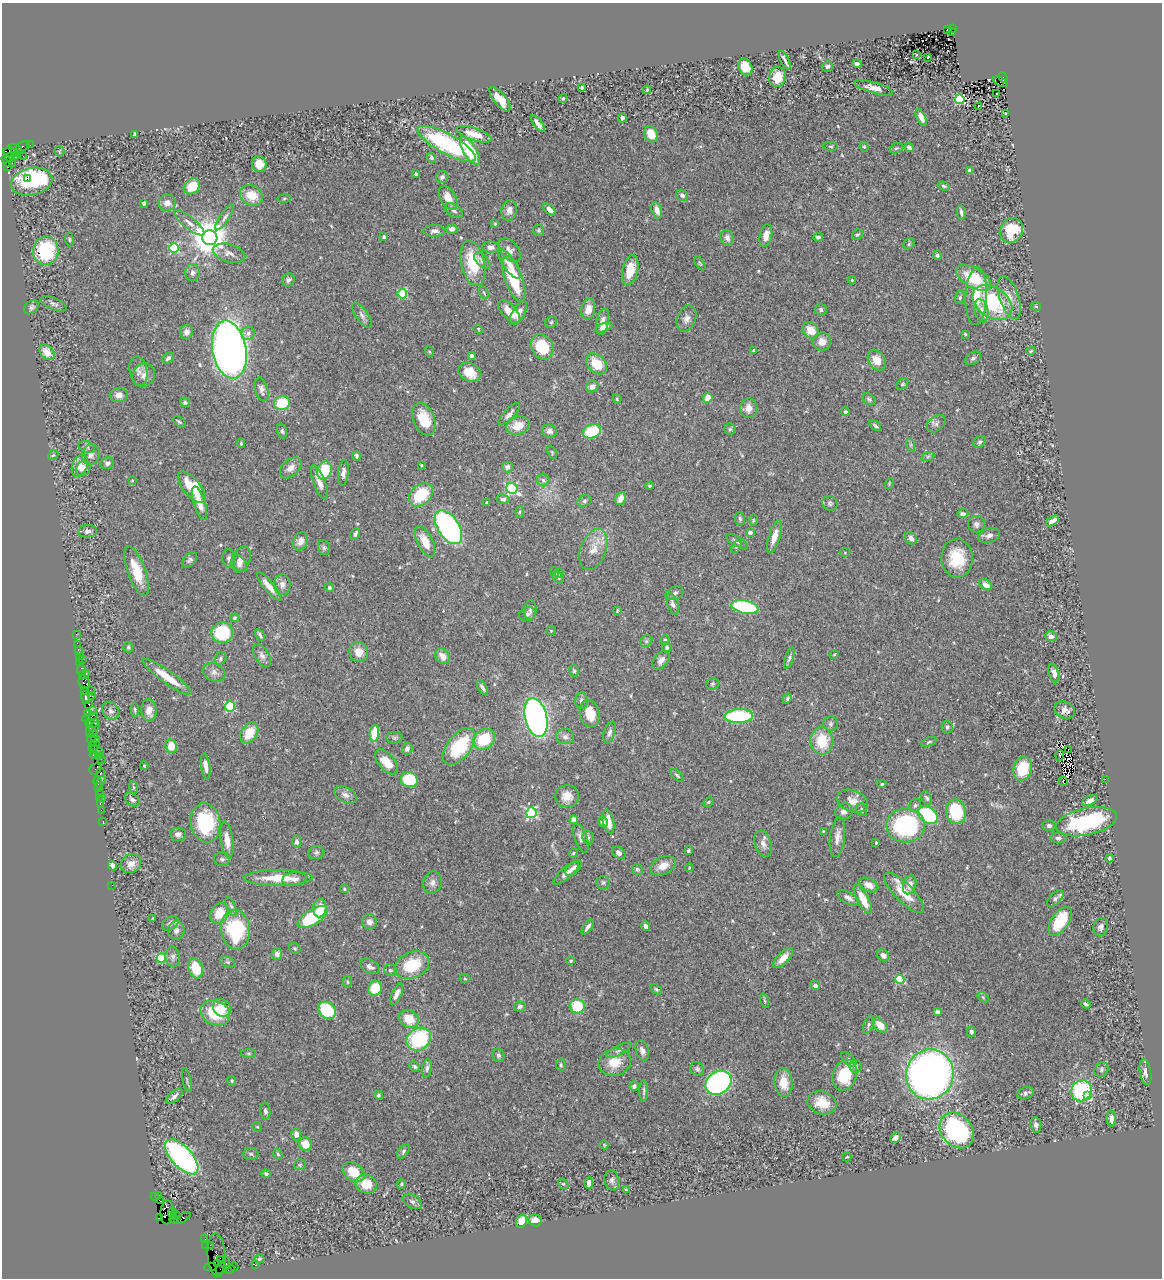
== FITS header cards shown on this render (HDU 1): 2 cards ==
NAXIS1  =                 1160
NAXIS2  =                 1276

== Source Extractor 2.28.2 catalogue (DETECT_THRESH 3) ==
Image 1160 x 1276 px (HDU 1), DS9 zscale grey, 1 PNG px = 1 image px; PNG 1164 x 1280 px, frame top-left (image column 1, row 1276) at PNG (2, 3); each listed source drawn as its Kron ellipse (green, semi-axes under 4 px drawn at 4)
Background 0.592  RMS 0.033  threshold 0.0991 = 3 sigma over >= 5 px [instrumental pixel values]
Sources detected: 534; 3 with non-positive FLUX_AUTO (blend fragments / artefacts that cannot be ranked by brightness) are neither listed nor drawn; of the other 531, the 500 brightest by FLUX_AUTO listed and drawn (31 fainter detections omitted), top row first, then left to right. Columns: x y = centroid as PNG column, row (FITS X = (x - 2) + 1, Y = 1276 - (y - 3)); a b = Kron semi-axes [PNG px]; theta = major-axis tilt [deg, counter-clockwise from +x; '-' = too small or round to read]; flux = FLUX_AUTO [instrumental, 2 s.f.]
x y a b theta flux
952 29 3 3 - 320
947 30 4 3 - 66
953 33 4 3 - 61
916 54 3 2 - 2.2
928 57 3 3 - 33
785 60 10 2 -63 7.3
857 64 4 4 - 9.9
745 67 9 6 -65 53
827 67 5 5 - 5.8
778 77 10 8 77 42
1003 78 5 4 - 280
1000 82 8 3 -29 85
582 87 3 3 - 3.1
874 88 20 5 -16 18
647 90 4 3 - 3.2
997 93 3 3 - 5
563 98 5 3 - 3
500 99 15 6 -51 35
960 99 5 4 - 200
978 106 3 3 - 47
1005 113 3 2 - 2.7
921 117 9 4 -64 17
622 118 4 3 - 5.2
538 123 10 4 -53 11
474 134 18 6 -18 36
651 134 8 6 -64 37
135 135 3 3 - 2.9
447 144 33 10 -29 310
30 145 2 2 - 11
22 146 8 4 28 70
831 146 7 4 -8 2.8
864 147 5 4 - 2.7
909 147 5 4 - 7.6
896 148 7 5 20 3.4
15 149 7 3 -24 250
59 151 5 5 - 2.7
470 151 16 6 -58 94
11 152 7 4 -6 380
14 152 4 3 - 72
23 156 2 2 - 16
10 157 5 3 - 190
15 157 3 3 - 56
431 157 5 4 - 5.2
7 161 6 3 -58 41
12 163 2 2 - 8.2
259 164 8 7 - 24
8 166 4 3 - 110
970 171 4 3 - 7
416 174 4 3 - 6.5
442 177 6 6 - 5.9
27 178 2 2 - 1000
32 182 21 13 13 250
192 186 9 7 43 48
944 186 6 3 -18 3.1
251 195 12 10 -28 46
682 195 6 5 - 6.5
284 198 7 3 9 2.8
448 198 13 7 -60 27
144 203 4 4 - 7.8
167 203 8 8 - 15
549 209 7 4 -45 14
509 210 10 7 78 12
657 210 8 5 -74 16
454 211 10 6 -33 7.1
961 212 7 3 -78 6.5
225 217 15 5 55 8.6
189 223 19 6 -39 14
495 224 4 3 - 2.3
452 229 5 4 - 8.8
539 230 5 5 - 3.8
1011 230 13 11 58 70
434 231 11 6 -1 8.3
766 235 11 6 79 17
857 235 6 5 - 3.8
384 237 4 3 - 3.7
818 237 5 3 - 4.8
210 238 7 7 - 5800
727 238 8 6 -72 12
69 239 7 4 -86 3.4
909 244 6 5 - 3.2
490 247 8 5 -2 11
174 248 5 5 - 160
509 250 13 8 -50 14
46 251 14 13 - 170
229 253 17 9 -16 16
937 255 4 4 - 5
482 261 10 5 -45 8.6
473 263 23 11 -77 93
700 263 8 4 -56 3.2
509 264 17 6 -55 23
630 270 15 7 77 44
193 273 8 7 - 7.4
974 278 19 9 -30 90
514 279 24 8 -70 110
288 280 7 6 - 7.1
852 280 4 3 - 2.2
484 293 7 3 -64 3
402 294 5 4 - 120
976 296 29 10 87 56
960 297 7 5 75 3.9
1009 297 23 9 -71 26
993 303 22 15 -36 160
54 304 14 5 -23 7.9
1036 306 5 4 - 2.5
31 307 8 6 41 6.1
588 309 10 7 79 23
821 310 6 6 - 4.8
982 311 12 6 -76 14
509 312 14 7 -46 34
518 313 13 6 60 19
362 315 15 6 -55 11
687 319 13 9 69 14
551 322 6 5 - 3.5
603 322 14 6 80 15
604 327 9 4 21 9.1
478 329 5 4 - 2.3
811 330 9 7 -48 32
186 332 7 6 - 14
248 333 7 6 - 9.9
965 334 4 3 - 2.5
822 341 9 9 - 20
542 347 13 10 -62 78
229 350 29 17 -79 1600
754 350 3 3 - 4
1031 351 5 3 - 2.5
47 352 9 6 -47 23
430 352 5 3 - 2.1
471 356 3 3 - 11
168 358 7 4 42 6.6
973 358 9 5 32 6.1
877 360 11 8 -58 27
597 364 12 8 -45 50
138 371 15 9 -79 13
470 372 12 9 -27 47
144 375 12 11 - 15
903 384 7 5 42 3.5
592 387 6 5 - 12
261 389 12 6 -73 9.4
119 395 9 7 4 13
708 398 5 4 - 30
617 399 4 4 - 2.5
869 399 7 5 -38 4.5
185 402 5 4 - 3.6
282 403 8 7 - 76
749 408 10 8 85 18
845 412 4 4 - 4.8
509 414 14 5 47 10
424 419 17 10 -68 58
179 422 7 3 -34 3.3
936 424 10 7 39 7.8
518 426 12 9 19 33
875 426 7 3 -38 5
730 429 5 5 - 3.5
282 431 7 4 -75 4.6
549 431 7 6 - 10
592 431 9 6 20 98
980 442 7 5 41 4.7
241 443 4 3 - 2.9
911 445 6 4 -72 4
87 447 8 5 -20 4.8
552 452 7 4 -66 2.9
53 455 5 4 - 3.1
91 455 10 8 71 12
356 456 4 3 - 4
928 456 7 4 19 3.8
107 463 6 5 - 7.7
421 465 3 2 - 2.5
80 466 11 7 68 19
507 467 5 5 - 9.2
83 468 8 6 57 13
291 468 13 8 44 16
324 470 9 7 68 71
343 473 13 5 84 10
132 480 3 3 - 2.1
543 480 6 6 - 5.5
319 483 18 6 -68 18
889 483 6 3 72 2.3
649 486 4 3 - 2.8
192 487 19 8 -50 80
512 488 6 5 - 340
421 495 13 10 43 87
621 498 7 5 68 16
503 499 6 5 - 5.9
584 501 7 5 16 4.5
199 503 17 6 -72 23
487 503 4 3 - 4.3
830 503 8 7 - 5.6
519 512 5 3 - 2.7
963 514 5 4 - 6.8
740 519 6 5 - 4.4
753 520 6 3 90 2.5
1053 521 7 4 35 14
976 524 8 8 - 8.3
449 527 19 10 -56 510
88 531 9 6 6 8.8
750 532 4 4 - 18
355 534 6 4 58 7
989 535 11 7 17 10
774 537 17 5 73 24
911 538 7 5 -41 10
300 541 9 7 64 16
737 541 12 4 -29 6.4
425 542 17 7 -63 36
737 547 6 4 52 3.7
324 548 8 5 -74 4.5
593 549 21 12 70 36
845 552 5 3 - 2.2
229 558 9 6 -87 6.5
957 558 19 15 -89 77
241 559 13 9 66 17
190 560 9 6 49 6.5
239 564 9 6 -49 10
137 571 26 9 -70 54
555 573 6 4 -72 2.7
559 573 4 4 - 2.4
558 578 6 5 - 3.5
282 585 10 8 -88 12
986 585 7 5 -33 15
269 586 18 5 -50 23
329 588 4 4 - 4.5
675 593 9 6 24 7
673 604 11 5 -70 9.5
745 607 14 6 -12 180
530 610 10 6 87 7.1
617 610 4 2 - 2.4
527 614 8 6 16 8.1
235 618 4 3 - 2.7
551 631 5 4 - 2.3
222 633 11 10 - 110
76 634 2 2 - 10
260 635 6 3 -61 4.8
1051 636 6 5 - 11
665 640 4 4 - 3.5
646 641 6 5 - 4.3
78 645 4 2 - 24
128 647 5 5 - 3.8
667 647 5 4 - 4.5
79 651 2 2 - 13
359 652 10 9 - 26
834 654 4 4 - 2.3
79 655 4 3 - 90
262 655 13 7 -58 11
443 656 8 6 -51 21
221 658 6 5 - 4.8
789 658 11 4 72 5.3
82 660 3 2 - 9
661 660 11 7 52 12
80 663 2 2 - 6.9
81 670 5 3 - 68
574 671 6 4 -75 3.2
214 672 12 9 -22 12
1054 673 9 5 -73 12
86 674 3 2 - 490
82 675 3 2 - 29
167 677 29 6 -36 54
84 682 7 5 -66 240
713 684 6 6 - 3.7
483 688 8 3 -59 6.8
91 690 3 2 - 120
84 691 3 2 - 37
92 696 4 2 - 71
86 698 6 3 -75 160
787 699 5 4 - 3.6
581 701 8 6 90 6.6
89 704 3 3 - 99
230 706 5 5 - 160
135 710 7 4 -86 3.1
149 710 11 7 -85 20
1065 710 10 8 -23 14
92 711 3 2 - 17
111 711 10 7 -56 8.9
88 713 3 3 - 79
590 714 14 10 -78 38
739 716 14 7 2 180
90 717 8 3 22 180
536 717 20 11 -77 1000
89 722 3 2 - 29
93 723 6 3 15 130
830 724 7 7 - 5.9
94 727 6 3 34 200
947 727 6 5 - 4.4
90 731 6 2 -88 130
609 732 11 5 71 8.3
94 733 2 2 - 39
249 733 11 7 58 44
374 733 8 4 84 55
565 737 9 7 -3 8.5
394 738 8 6 -1 4.8
95 739 4 3 - 45
484 739 12 9 41 85
92 741 7 3 -68 82
822 741 13 11 -84 68
929 742 8 4 18 3.5
95 744 6 3 65 170
171 746 7 6 - 31
459 746 21 11 52 130
407 749 6 5 - 8.1
96 750 8 3 -21 170
1068 750 3 2 - 8.7
94 755 4 3 - 44
1060 756 5 3 - 2.2
98 757 3 2 - 30
101 759 2 2 - 13
386 762 15 8 -50 41
144 766 4 3 - 2.1
206 766 13 4 -82 13
95 769 6 5 - 79
1022 769 12 9 74 76
101 773 4 3 - 63
677 775 8 3 -45 3.6
1105 779 2 2 - 22
102 780 4 3 - 34
409 780 8 7 - 96
1063 781 5 3 - 2.7
98 783 6 3 -69 87
882 784 5 4 - 2.9
98 787 4 3 - 46
133 787 6 4 -71 2.6
99 793 3 2 - 45
345 795 12 7 -28 12
567 796 12 11 - 24
99 797 2 2 - 29
103 798 2 2 - 40
927 798 7 5 -62 5.2
132 799 8 5 -43 6.6
853 801 16 10 -20 21
1090 801 8 4 26 12
709 802 6 4 28 3.4
100 803 3 2 - 29
915 805 7 5 57 4.8
101 810 2 2 - 27
862 810 6 5 - 4
844 811 9 8 - 11
956 812 12 10 -79 120
531 813 5 5 - 300
928 815 11 7 -30 210
574 820 4 4 - 22
103 821 2 2 - 15
603 822 5 5 - 6.2
608 822 12 5 -77 39
1087 822 31 13 12 240
205 823 19 15 -81 160
906 825 19 17 0 270
1049 825 6 5 - 6.5
823 831 4 3 - 2.4
178 834 8 6 -4 9.2
588 837 7 5 -78 4.8
837 837 20 7 83 18
581 838 15 6 -71 13
1058 838 8 5 -2 8.1
227 840 18 6 -82 26
297 842 6 4 -83 7.6
876 843 3 2 - 2.6
763 844 13 8 -71 13
688 851 3 3 - 3.4
316 853 8 6 12 5.8
573 853 4 3 - 2.5
619 853 7 5 -41 7.6
1109 858 4 3 - 4.3
222 859 8 7 - 5.6
131 864 10 9 - 20
113 866 5 4 - 9.4
663 866 13 9 26 24
573 868 10 5 44 7.5
689 868 4 3 - 2.4
637 869 5 5 - 4.2
566 873 16 5 41 15
278 878 34 8 0 56
294 879 12 7 6 11
432 883 11 9 73 11
603 883 7 6 - 4.7
112 885 2 2 - 16
869 885 10 6 -26 19
910 885 10 6 74 16
344 889 3 3 - 3
904 893 27 9 -46 49
848 898 12 5 -29 9.7
863 899 16 5 -62 41
1055 899 10 5 44 6.3
231 906 10 4 -66 5.4
320 908 9 6 86 43
219 913 11 8 59 44
313 917 17 7 31 140
153 918 3 2 - 2.2
1060 921 16 8 55 81
369 922 7 7 - 13
170 923 9 6 36 8.3
646 926 5 4 - 8.1
588 927 8 4 55 8
1101 927 9 7 73 8.3
176 930 9 8 - 10
235 930 20 14 -85 170
295 948 6 5 - 3.4
277 954 6 5 - 9.4
883 955 6 5 - 11
173 957 10 7 -83 8.1
161 958 5 4 - 120
783 958 13 5 45 21
571 961 4 3 - 3.5
228 962 8 5 -26 4.2
412 965 18 13 24 87
370 967 10 6 -27 10
196 968 10 7 -73 57
390 970 6 5 - 4.4
465 979 5 3 - 2.1
900 979 4 4 - 120
347 982 6 3 -82 2.5
815 985 5 4 - 8.8
375 988 7 6 - 60
656 989 6 4 -40 3.3
397 994 11 5 65 13
983 997 6 3 -37 2.6
765 1001 7 3 -71 2.4
1086 1004 5 3 - 5.1
520 1006 6 5 - 5.2
577 1006 7 7 - 78
222 1008 9 8 - 27
327 1010 10 7 -42 110
937 1012 4 4 - 8.2
215 1013 15 12 -24 88
409 1019 10 8 -34 41
869 1024 9 5 69 5.3
880 1025 9 6 -47 28
971 1032 5 4 - 4.7
419 1039 13 10 34 180
619 1050 14 5 26 7.6
642 1051 11 6 -75 11
249 1053 7 4 0 3.5
498 1055 7 6 - 5
849 1059 9 5 -42 5.4
615 1062 16 13 14 43
561 1065 5 5 - 3.7
415 1066 5 4 - 4.6
856 1066 6 6 - 5
427 1068 9 5 78 6.5
697 1069 7 6 - 5.6
1101 1070 8 6 57 5.4
1145 1072 13 5 -82 11
930 1074 25 23 73 1600
845 1075 16 11 73 77
187 1080 12 2 -78 3.2
232 1081 5 4 - 3.2
783 1082 14 9 -85 39
718 1083 14 11 35 650
634 1086 4 4 - 7.5
644 1091 11 3 90 4.8
1081 1091 11 10 - 200
1026 1093 9 6 20 7.2
378 1095 4 4 - 3.5
1088 1095 3 3 - 62
174 1096 10 5 41 8
822 1103 15 11 -18 40
265 1111 8 5 -84 6.9
1111 1118 8 4 -87 12
1036 1125 8 5 -82 7.9
257 1127 5 4 - 2.1
957 1131 19 15 -49 340
296 1134 6 5 - 12
896 1137 6 4 42 13
305 1144 7 6 - 36
604 1145 4 3 - 2.1
403 1151 8 5 54 5.2
251 1154 7 6 - 5
278 1154 6 4 -60 2.7
182 1157 22 10 -48 500
847 1157 4 3 - 2.2
300 1165 6 5 - 4
353 1172 12 8 -39 49
266 1174 4 4 - 3.8
612 1180 10 7 -79 7.7
589 1183 6 4 84 13
366 1184 11 9 -23 42
401 1184 5 4 - 3.4
563 1184 6 5 - 3.1
626 1190 3 2 - 2.5
155 1196 4 2 - 28
159 1196 2 2 - 15
160 1201 4 3 - 59
412 1201 10 6 -31 8.1
167 1212 12 6 86 1500
172 1213 5 3 - 92
176 1215 5 3 - 77
160 1218 3 3 - 72
182 1218 9 3 31 110
174 1219 5 3 - 57
535 1220 6 5 - 25
521 1221 7 5 68 56
205 1239 2 2 - 7.4
210 1245 2 2 - 11
206 1246 4 2 - 28
217 1255 22 9 -87 440
260 1259 5 3 - 2.9
220 1260 4 3 - 320
217 1263 4 3 - 370
226 1264 7 4 84 490
255 1265 2 2 - 8.5
211 1267 6 2 4 50
234 1267 4 3 - 39
221 1268 7 2 67 23
229 1269 5 3 - 45
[31 fainter detections neither listed nor drawn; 3 non-positive-flux detections neither listed nor drawn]